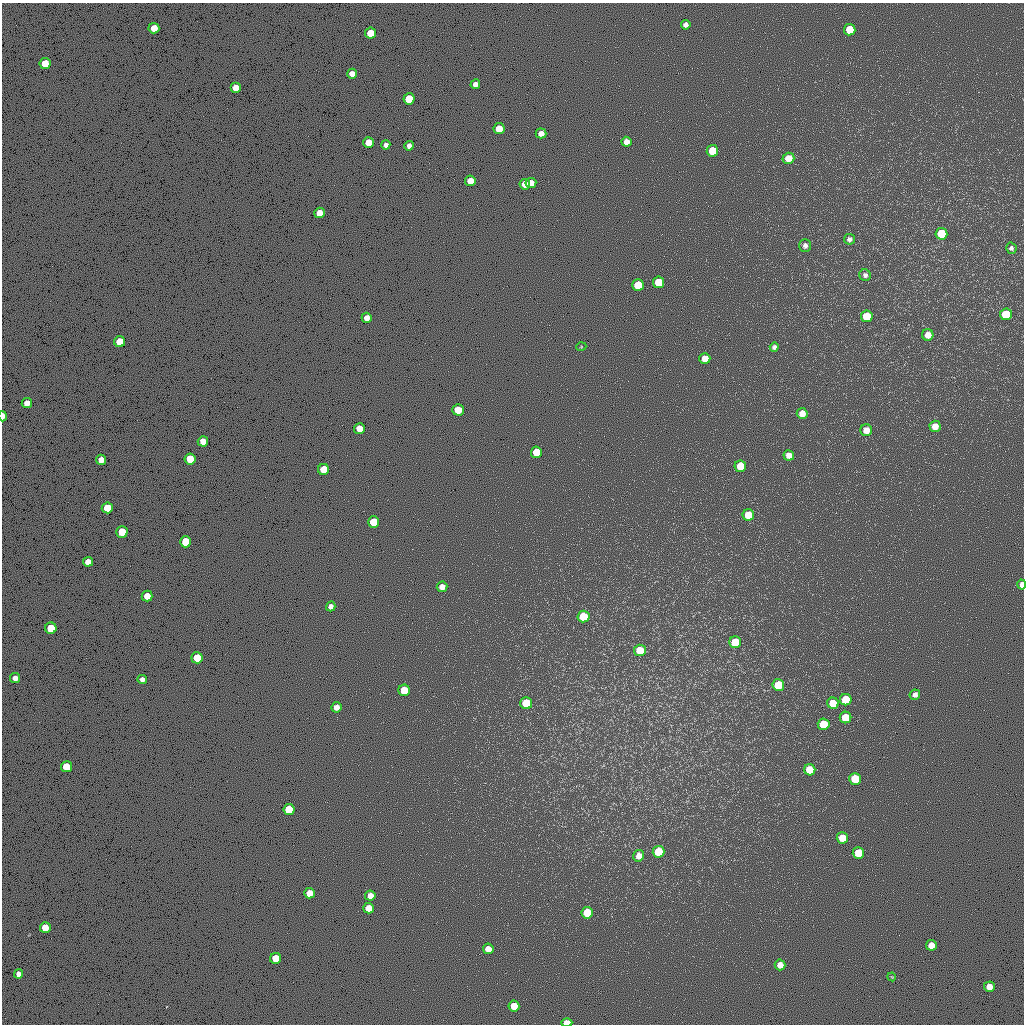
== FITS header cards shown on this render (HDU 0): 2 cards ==
NAXIS1  =                 1022 / length of data axis 1
NAXIS2  =                 1022 / length of data axis 2

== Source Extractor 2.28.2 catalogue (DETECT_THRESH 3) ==
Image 1022 x 1022 px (HDU 0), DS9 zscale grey, 1 PNG px = 1 image px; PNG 1026 x 1026 px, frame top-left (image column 1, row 1022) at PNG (2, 3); each listed source drawn as its Kron ellipse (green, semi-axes under 4 px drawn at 4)
Background 0.239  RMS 90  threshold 269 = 3 sigma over >= 5 px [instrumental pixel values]
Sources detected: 98; all 98 listed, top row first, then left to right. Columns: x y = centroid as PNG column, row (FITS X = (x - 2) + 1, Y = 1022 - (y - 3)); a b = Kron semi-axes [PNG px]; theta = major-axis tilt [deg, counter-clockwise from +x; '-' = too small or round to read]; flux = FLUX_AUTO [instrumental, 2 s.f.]
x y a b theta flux
686 25 5 4 - 25000
154 28 5 5 - 86000
850 30 6 5 - 190000
370 33 5 5 - 110000
45 63 5 5 - 110000
352 74 5 5 - 44000
475 84 5 4 - 32000
236 88 5 5 - 82000
409 99 5 5 - 150000
499 129 5 5 - 99000
541 133 5 5 - 40000
368 142 5 5 - 79000
626 142 5 5 - 40000
386 145 4 4 - 26000
409 146 5 4 - 28000
712 151 6 5 - 170000
788 158 6 5 - 72000
470 181 5 5 - 61000
531 183 5 5 - 63000
525 184 5 5 - 62000
320 213 5 5 - 77000
941 234 6 6 - 200000
849 239 5 5 - 19000
805 245 6 6 - 20000
1011 248 5 5 - 15000
865 275 6 5 - 21000
659 282 6 5 - 170000
638 285 6 5 - 160000
1006 314 6 6 - 200000
867 316 6 6 - 160000
367 318 5 5 - 44000
928 335 5 5 - 55000
120 342 5 5 - 140000
581 347 5 3 - 4500
774 347 4 4 - 18000
705 358 5 5 - 66000
27 403 5 5 - 42000
458 410 5 5 - 140000
802 413 5 5 - 55000
3 416 5 3 - 46000
935 426 5 5 - 62000
359 428 5 5 - 79000
866 430 6 6 - 59000
203 441 5 5 - 60000
536 452 5 5 - 170000
789 455 5 5 - 42000
190 459 5 5 - 120000
101 460 5 5 - 50000
740 466 6 5 - 160000
323 469 5 5 - 130000
107 508 5 5 - 150000
748 515 6 6 - 150000
374 522 5 5 - 180000
122 532 5 5 - 170000
186 542 5 5 - 180000
88 562 5 5 - 42000
1022 584 5 4 - 33000
442 587 5 5 - 38000
147 596 5 5 - 73000
331 606 5 5 - 29000
583 617 6 6 - 160000
51 628 5 5 - 190000
735 642 6 6 - 200000
640 650 6 6 - 150000
197 658 5 5 - 150000
15 678 5 5 - 39000
142 679 5 4 - 30000
778 685 6 6 - 170000
404 690 6 5 - 160000
915 695 5 5 - 26000
846 700 6 5 - 200000
526 703 6 6 - 200000
833 703 6 5 - 140000
336 707 5 5 - 41000
845 718 6 5 - 140000
824 724 6 6 - 180000
66 767 5 5 - 150000
810 770 6 5 - 130000
855 779 6 6 - 200000
289 809 5 5 - 180000
842 838 6 5 - 120000
659 852 6 6 - 200000
858 853 6 5 - 190000
639 856 6 5 - 39000
309 893 5 5 - 79000
370 896 5 5 - 52000
369 908 5 5 - 79000
587 913 6 6 - 150000
45 927 5 5 - 94000
931 945 5 5 - 69000
488 949 5 5 - 57000
276 958 5 5 - 120000
780 965 5 5 - 54000
19 974 4 4 - 28000
892 977 4 3 - 5200
989 987 5 5 - 69000
514 1006 5 5 - 100000
567 1023 5 4 - 90000
At the frame edge (FLAGS 8, measured only in part): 3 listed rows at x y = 3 416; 1022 584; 567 1023